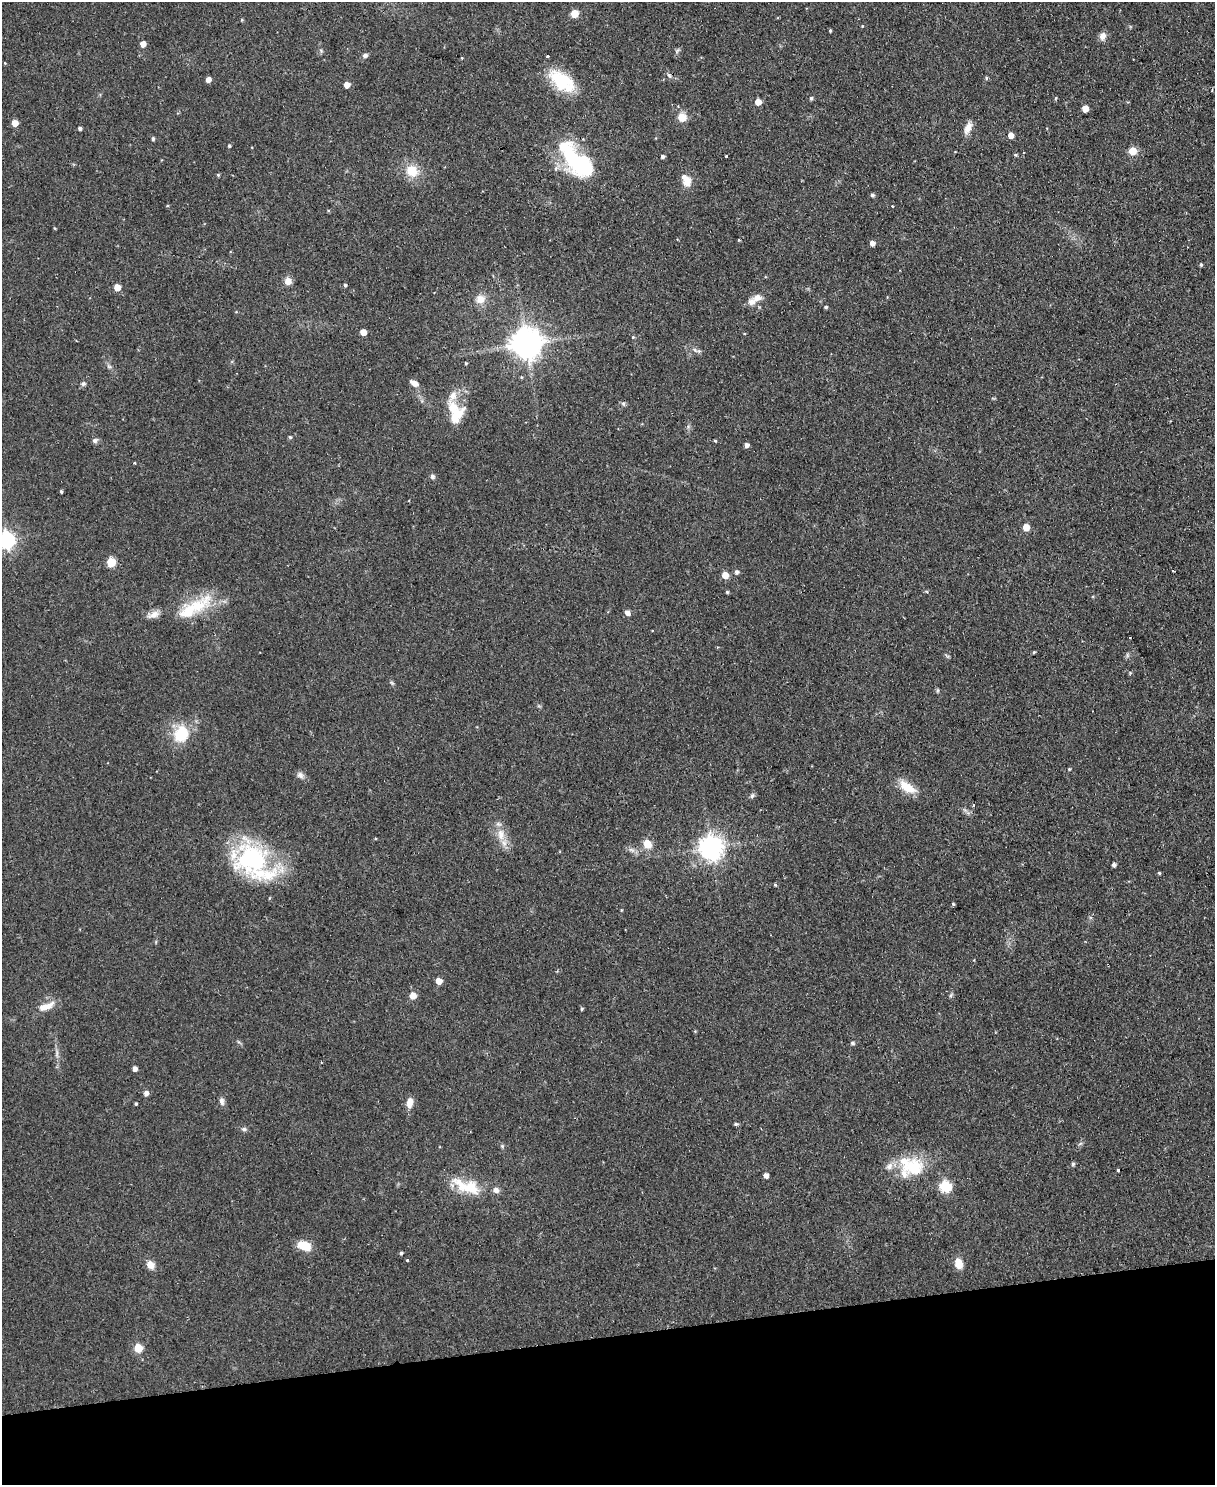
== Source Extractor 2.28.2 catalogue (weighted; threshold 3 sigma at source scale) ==
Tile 10 of 4 x 3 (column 2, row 3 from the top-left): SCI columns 1217-2429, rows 138-1620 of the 4854 x 4838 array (HDU 1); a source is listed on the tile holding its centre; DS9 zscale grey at full resolution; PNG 1217 x 1487 px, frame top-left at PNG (2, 2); no overlay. Shown black and unused: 10% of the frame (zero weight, under 2 of 3 exposures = <1% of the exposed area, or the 3 px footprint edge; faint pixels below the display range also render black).
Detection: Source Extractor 2.28.2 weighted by HDU 2 'WHT'; one run over the whole footprint, this tile lists its part. Background 0.123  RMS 0.0083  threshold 0.0374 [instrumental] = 3 sigma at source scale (4.5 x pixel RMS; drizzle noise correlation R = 1.50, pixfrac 1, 0.05/0.05 arcsec/px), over >= 5 px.
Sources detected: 128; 1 cosmic-ray / hot-pixel residue — not listed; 8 inside a brighter listed object's ellipse — not listed separately; the other 119 listed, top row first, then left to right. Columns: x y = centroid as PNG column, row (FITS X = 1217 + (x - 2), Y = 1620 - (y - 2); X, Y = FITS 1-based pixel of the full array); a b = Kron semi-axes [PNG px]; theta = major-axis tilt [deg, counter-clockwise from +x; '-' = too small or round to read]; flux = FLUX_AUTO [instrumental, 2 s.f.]
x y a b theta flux
574 14 5 5 - 20
242 20 4 4 - 0.95
862 26 4 3 - 0.72
830 31 4 3 - 0.99
1102 36 10 8 70 5.1
143 44 5 5 - 8
677 51 9 5 57 1.8
365 55 7 6 - 2.3
547 56 3 2 - 0.9
669 75 8 4 -62 1.9
986 78 5 4 - 1.1
208 79 5 4 - 5.4
561 81 30 16 -37 44
347 85 5 4 - 8.3
811 98 5 4 - 1.4
1056 98 5 3 - 0.82
758 102 5 5 - 8.6
1085 108 5 5 - 10
682 117 13 12 - 8.5
15 123 5 5 - 10
80 128 4 3 - 1.9
968 128 16 7 68 6.9
1011 135 4 4 - 7.6
153 139 5 4 - 1.5
229 146 4 4 - 1
1132 151 5 5 - 21
1015 155 5 4 - 1.1
662 156 4 4 - 2.1
726 156 3 3 - 1.9
576 161 48 20 -48 85
556 168 6 6 - 2.5
412 171 16 14 -31 17
218 175 4 4 - 1
687 181 12 9 89 9
872 195 4 4 - 1.7
54 228 5 3 - 0.76
739 240 5 3 - 0.72
872 243 5 5 - 4.8
1201 265 4 3 - 1.1
288 281 8 8 - 5.5
345 285 4 3 - 1.4
117 287 5 5 - 13
480 299 12 11 - 8.4
752 302 12 10 41 5.8
826 307 5 3 - 1.2
363 332 5 4 - 8.8
633 337 5 4 - 0.77
526 344 9 9 - 1400
695 350 8 4 -45 2.3
466 363 4 3 - 0.9
109 366 7 5 -30 1.8
414 383 10 6 -30 5.2
83 384 7 6 - 2
453 396 22 10 62 9.4
456 416 27 12 49 17
290 437 4 4 - 1.2
95 440 7 7 - 2.3
715 441 4 3 - 0.82
746 445 4 4 - 3.7
135 463 3 3 - 0.73
432 476 6 6 - 2.1
61 491 4 3 - 1.1
1026 527 5 5 - 13
7 540 7 7 - 270
111 562 5 5 - 34
736 572 5 5 - 2.7
725 575 5 5 - 12
727 592 5 4 - 1.1
197 606 48 19 30 37
627 613 7 5 -46 3.6
154 615 18 9 19 6.3
1034 652 4 3 - 0.95
1127 655 7 4 -90 1.4
947 656 8 3 -32 1.2
392 683 6 4 -19 1.1
937 690 6 4 90 1.1
181 734 20 18 58 29
1069 769 4 4 - 0.8
300 775 9 8 - 3.4
907 787 23 10 -35 16
752 796 8 5 63 1.8
974 805 4 3 - 0.89
501 835 17 10 89 11
647 844 7 6 - 17
711 848 8 7 - 760
631 850 11 5 -27 3
253 861 55 35 -41 110
1114 865 4 4 - 2.7
1159 873 4 3 - 1.2
775 885 4 4 - 0.92
953 904 3 3 - 1.2
621 910 5 3 - 0.67
439 981 5 5 - 10
951 995 7 4 53 1.3
413 996 5 5 - 12
46 1006 24 9 21 11
582 1009 4 3 - 1.2
695 1031 4 4 - 0.76
852 1043 5 4 - 1.8
57 1054 13 3 85 2.9
135 1069 4 4 - 4.3
146 1093 5 5 - 4.1
222 1101 10 6 -81 3.1
409 1103 12 7 79 6.9
136 1104 3 3 - 1.5
736 1124 5 5 - 1.3
244 1129 8 5 -1 1.9
1073 1164 5 4 - 1.5
911 1166 35 23 -18 40
1118 1170 3 2 - 1.1
766 1175 5 4 - 4.2
466 1186 42 20 -14 29
945 1186 6 5 - 78
304 1246 12 8 -19 19
401 1253 4 4 - 1.5
407 1260 3 3 - 1.6
959 1263 13 9 -75 8.6
150 1265 9 8 - 7.2
138 1348 5 5 - 29
Isophote crosses this tile's border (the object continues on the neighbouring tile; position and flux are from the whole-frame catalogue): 1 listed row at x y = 7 540